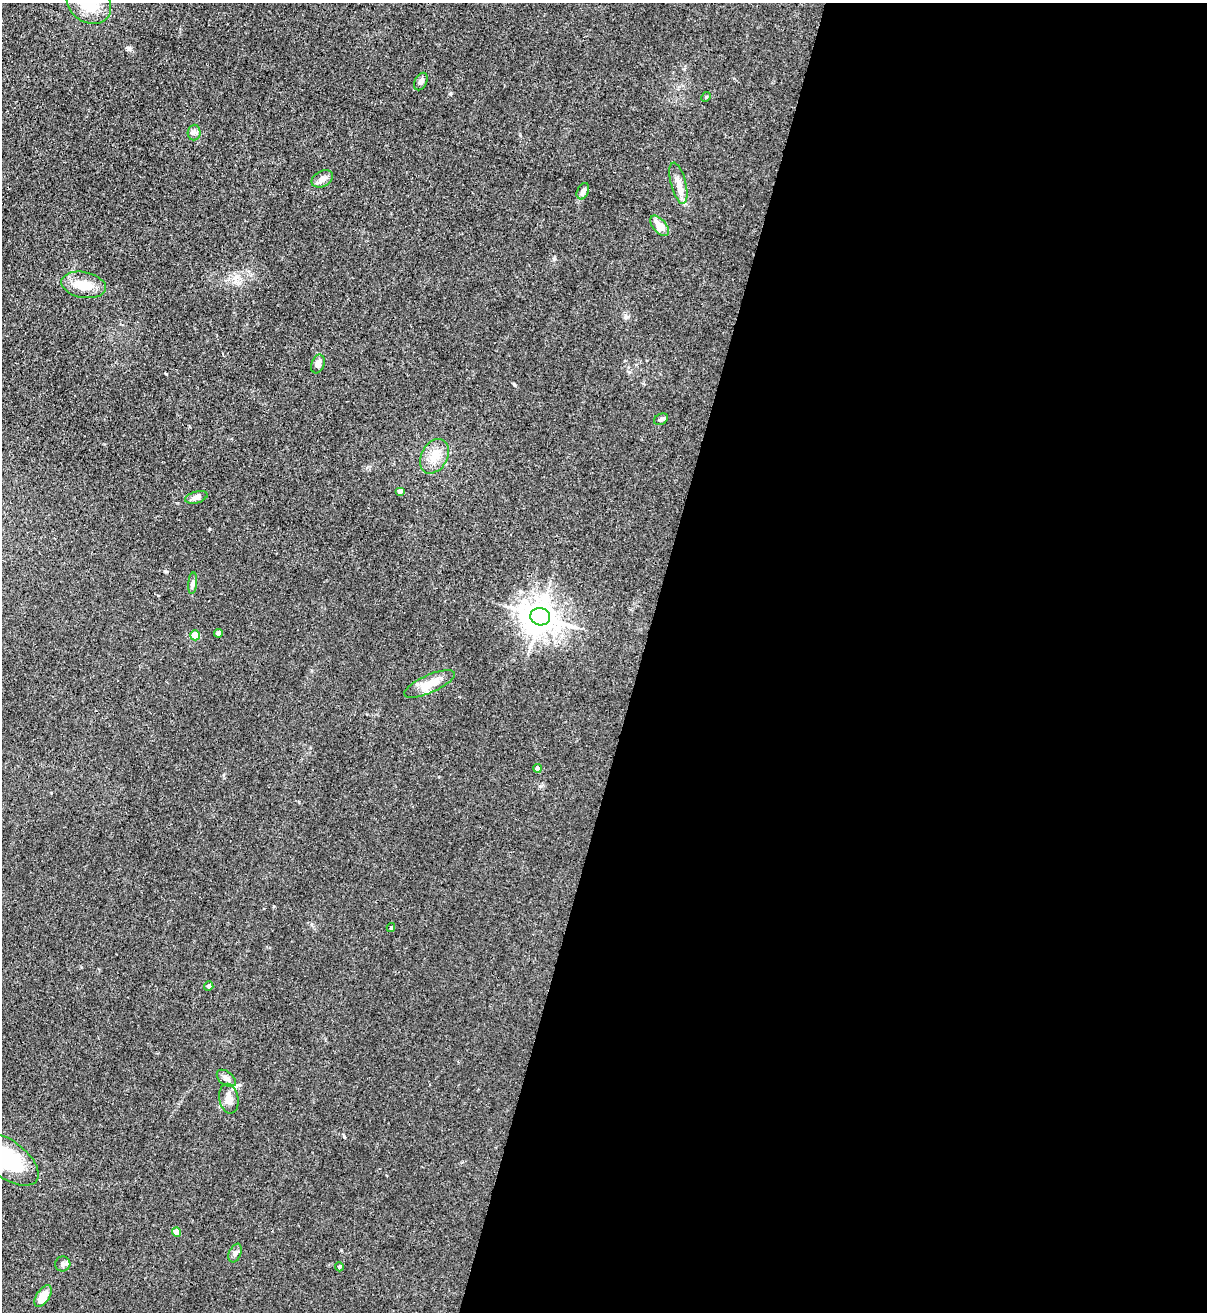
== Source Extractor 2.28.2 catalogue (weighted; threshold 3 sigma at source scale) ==
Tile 12 of 4 x 4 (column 4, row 3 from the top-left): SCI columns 3958-5162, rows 1342-2651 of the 5380 x 5306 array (HDU 1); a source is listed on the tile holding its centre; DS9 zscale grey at full resolution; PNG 1209 x 1314 px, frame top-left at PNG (2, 3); each listed source drawn as its Kron ellipse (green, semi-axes under 4 px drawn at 4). Shown black and unused: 47% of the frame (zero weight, under 3 of 4 exposures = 7% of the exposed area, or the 3 px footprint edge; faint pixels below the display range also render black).
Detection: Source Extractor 2.28.2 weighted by HDU 2 'WHT'; one run over the whole footprint, this tile lists its part. Background 0.0233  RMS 0.0028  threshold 0.0126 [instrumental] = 3 sigma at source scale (4.5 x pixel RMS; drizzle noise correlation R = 1.50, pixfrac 1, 0.05/0.05 arcsec/px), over >= 5 px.
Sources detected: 30; all 30 listed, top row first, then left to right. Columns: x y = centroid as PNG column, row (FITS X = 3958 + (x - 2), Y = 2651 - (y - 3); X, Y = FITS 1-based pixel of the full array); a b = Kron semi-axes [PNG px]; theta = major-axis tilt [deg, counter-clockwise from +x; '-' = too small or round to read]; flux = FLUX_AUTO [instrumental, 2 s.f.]
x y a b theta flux
89 4 23 18 -33 11
421 81 9 6 63 1.1
706 97 5 4 - 0.31
194 132 8 6 88 0.84
322 179 11 7 28 1.6
678 183 21 7 -76 2.5
583 191 8 5 65 1.2
660 226 12 6 -50 3.7
84 285 22 13 -11 5.6
318 364 9 6 71 1.3
661 419 7 5 27 0.59
434 456 18 13 61 4.4
400 491 5 4 - 0.64
196 497 11 6 16 1.5
193 583 11 4 85 0.75
540 617 10 8 -13 470
219 633 4 4 - 0.9
195 635 5 5 - 4.6
429 684 27 9 24 4.9
537 768 4 4 - 1
391 928 4 3 - 0.48
209 986 4 4 - 0.65
226 1078 11 6 -39 1.2
229 1099 15 9 -79 2.4
7 1159 37 18 -36 19
176 1232 4 4 - 2.9
235 1253 10 6 66 0.93
63 1264 8 7 - 0.89
339 1267 4 4 - 0.36
43 1296 12 6 57 5
Isophote crosses this tile's border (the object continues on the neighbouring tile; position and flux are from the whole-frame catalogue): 2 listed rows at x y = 89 4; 7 1159
Unlisted compact peaks at least as high as the median listed source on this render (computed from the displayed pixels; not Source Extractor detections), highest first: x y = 130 49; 554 259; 450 94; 344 1137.